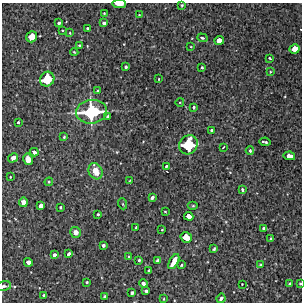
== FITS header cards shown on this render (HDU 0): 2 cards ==
NAXIS1  =                  300
NAXIS2  =                  300

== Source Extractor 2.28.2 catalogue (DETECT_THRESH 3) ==
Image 300 x 300 px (HDU 0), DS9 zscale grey, 1 PNG px = 1 image px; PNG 304 x 304 px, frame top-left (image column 1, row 300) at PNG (2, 3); each listed source drawn as its Kron ellipse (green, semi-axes under 4 px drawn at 4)
Background -0.09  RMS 0.98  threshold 2.94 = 3 sigma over >= 5 px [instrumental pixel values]
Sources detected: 83; all 83 listed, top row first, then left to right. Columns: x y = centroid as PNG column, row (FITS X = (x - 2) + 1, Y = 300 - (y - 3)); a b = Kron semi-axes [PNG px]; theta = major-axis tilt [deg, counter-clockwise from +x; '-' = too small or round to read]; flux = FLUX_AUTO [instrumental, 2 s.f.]
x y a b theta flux
119 4 7 3 -4 540
182 5 3 3 - 66
104 13 4 4 - 61
139 15 3 2 - 46
59 23 3 3 - 180
104 23 4 4 - 190
87 28 3 3 - 91
62 30 2 2 - 58
70 33 4 2 - 45
32 37 6 5 - 1100
202 38 5 4 - 120
219 40 5 4 - 620
79 45 4 3 - 68
191 47 3 2 - 39
294 49 5 4 - 850
74 52 4 2 - 56
270 58 3 2 - 86
126 67 3 3 - 130
202 68 3 3 - 120
270 72 3 2 - 52
47 79 7 7 - 2300
159 79 3 2 - 46
97 91 3 2 - 63
180 102 4 3 - 54
194 107 3 3 - 120
92 112 15 11 7 5800
108 116 3 3 - 220
18 122 3 3 - 98
212 130 3 3 - 140
64 137 3 3 - 69
265 142 5 2 - 130
188 145 10 9 - 3500
223 147 3 2 - 56
250 151 4 3 - 89
34 152 4 3 - 300
289 156 6 4 -12 510
13 158 5 4 - 290
28 159 6 4 -77 420
166 166 3 3 - 85
95 171 8 6 -62 860
10 177 3 2 - 57
130 180 4 2 - 42
49 182 4 4 - 67
242 190 4 3 - 120
152 197 4 3 - 140
23 202 4 4 - 420
123 204 5 3 - 55
41 206 4 3 - 390
193 206 5 3 - 72
60 207 3 2 - 79
165 212 3 2 - 54
98 214 3 3 - 95
189 216 5 4 - 500
136 227 3 3 - 93
264 228 4 3 - 120
162 230 3 2 - 63
76 232 5 5 - 370
186 237 6 5 - 1200
271 239 3 2 - 64
103 245 3 3 - 170
214 249 4 3 - 76
69 254 4 3 - 220
54 255 4 3 - 250
129 257 3 3 - 69
139 260 3 3 - 100
158 260 4 3 - 160
28 262 4 4 - 440
174 262 8 4 61 840
181 265 3 3 - 110
260 265 3 3 - 63
149 271 3 3 - 130
87 282 3 3 - 79
143 284 4 3 - 260
242 284 2 2 - 38
290 284 3 3 - 110
300 284 3 2 - 78
3 286 8 4 14 260
146 291 3 3 - 150
132 293 4 3 - 180
44 295 3 3 - 130
104 296 3 2 - 81
221 298 5 3 - 170
164 299 3 2 - 41
At the frame edge (FLAGS 8, measured only in part): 3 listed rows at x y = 119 4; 300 284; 3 286